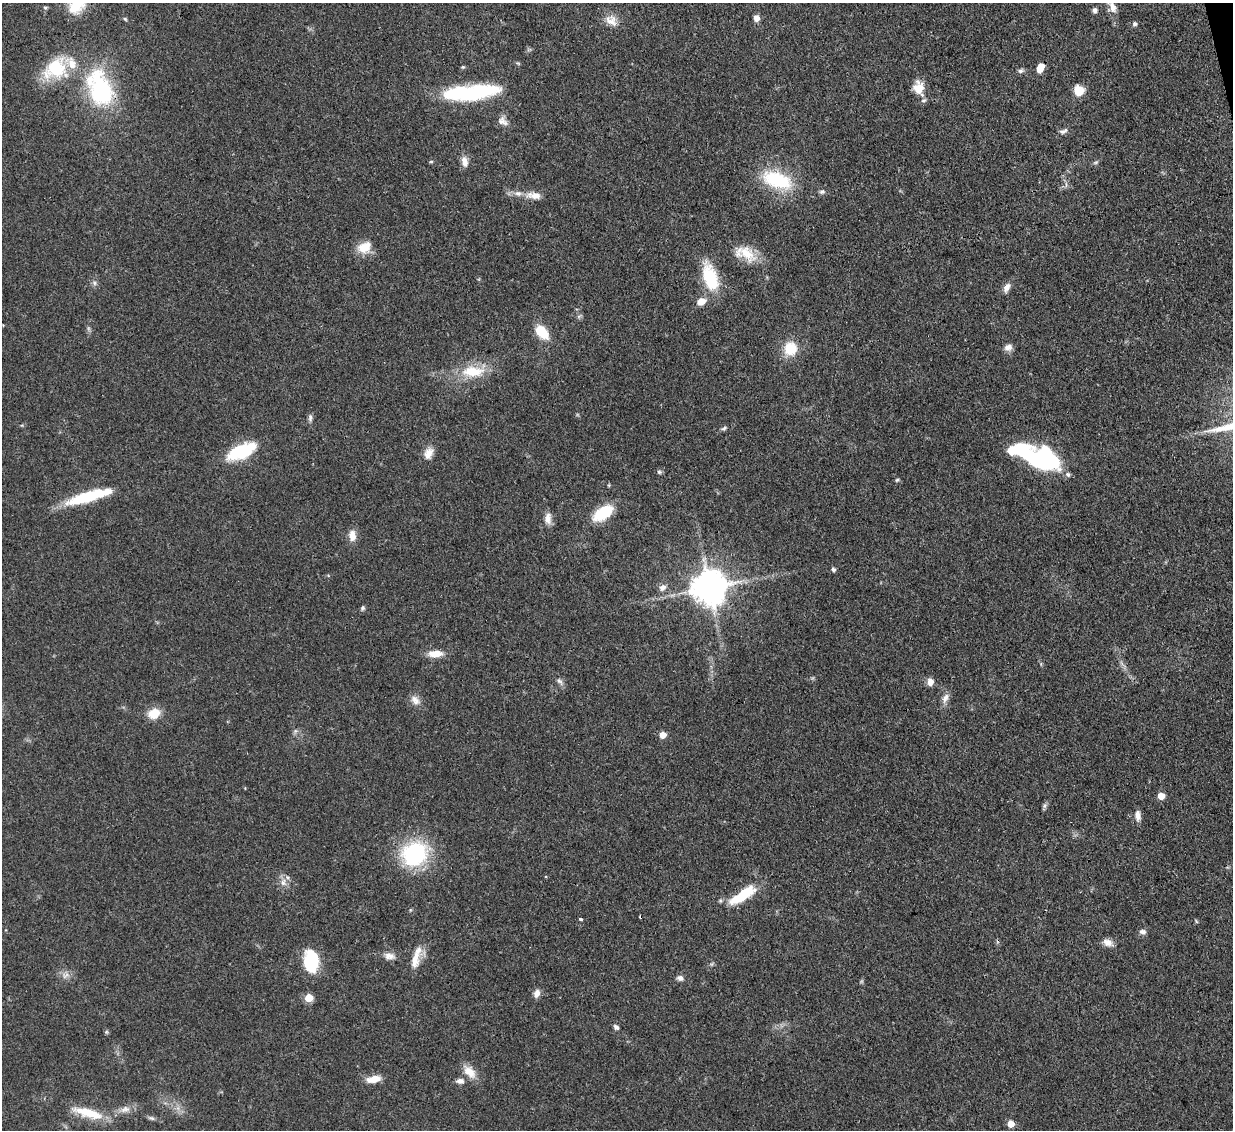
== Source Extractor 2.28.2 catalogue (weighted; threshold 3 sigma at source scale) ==
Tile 10 of 4 x 4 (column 2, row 3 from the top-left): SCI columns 1311-2541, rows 1342-2469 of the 5081 x 5061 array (HDU 1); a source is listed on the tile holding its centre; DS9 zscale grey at full resolution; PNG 1235 x 1132 px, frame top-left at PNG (2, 3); no overlay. Shown black and unused: <1% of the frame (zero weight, under 3 of 4 exposures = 9% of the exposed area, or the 3 px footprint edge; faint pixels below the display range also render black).
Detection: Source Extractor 2.28.2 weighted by HDU 2 'WHT'; one run over the whole footprint, this tile lists its part. Background 0.0967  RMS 0.0047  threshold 0.021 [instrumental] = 3 sigma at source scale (4.5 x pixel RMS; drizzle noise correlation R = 1.50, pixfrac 1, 0.05/0.05 arcsec/px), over >= 5 px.
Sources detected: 92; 1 too faint to see at this stretch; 2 inside a brighter object's white glare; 1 cosmic-ray / hot-pixel residue — not listed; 4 inside a brighter listed object's ellipse — not listed separately; the other 84 listed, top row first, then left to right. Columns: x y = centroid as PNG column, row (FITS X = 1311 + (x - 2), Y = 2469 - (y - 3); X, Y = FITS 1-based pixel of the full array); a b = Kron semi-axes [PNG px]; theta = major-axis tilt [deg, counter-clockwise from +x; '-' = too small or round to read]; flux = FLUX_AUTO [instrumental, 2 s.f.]
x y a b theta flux
76 5 22 18 50 13
1113 7 17 9 -64 4.3
45 8 6 4 14 0.72
1095 10 7 5 80 1.4
756 18 6 6 - 2.8
125 19 6 4 -45 0.6
611 20 18 13 -43 5.4
1135 24 6 5 - 1.2
1041 66 5 5 - 6.1
463 67 5 4 - 0.58
55 68 34 23 39 25
1020 71 8 6 37 1.2
919 88 16 12 -77 7.5
100 89 38 23 -70 57
1079 90 9 8 - 10
470 93 56 14 5 50
502 121 15 10 -34 3.2
1063 131 12 6 22 1.7
431 161 6 4 1 0.54
464 162 13 8 -82 3.6
777 180 36 18 -18 30
822 192 9 6 8 1.2
518 193 10 7 -11 2.6
535 196 16 9 -4 4.5
364 247 18 13 27 7.5
745 253 30 16 -24 12
710 277 33 15 -73 22
94 283 7 6 - 1.2
1007 287 13 8 64 2.7
701 301 9 7 25 4.6
579 316 7 4 18 0.82
542 332 15 9 -49 14
1008 347 10 8 26 2.6
790 349 13 12 - 13
473 371 31 14 0 15
310 418 9 5 77 1.4
724 428 8 5 24 0.98
241 452 32 14 25 24
428 453 16 11 64 4.4
1045 461 28 16 -18 79
659 472 6 5 - 0.83
897 480 5 4 - 0.64
87 497 44 10 17 27
603 513 21 11 34 20
548 518 15 8 90 3.7
352 536 13 8 -87 4.7
833 570 5 4 - 1.2
663 587 10 8 43 2.5
709 587 10 10 - 1100
363 608 7 5 69 0.92
435 654 18 8 3 6.2
559 681 9 6 -43 1.6
930 682 8 7 - 3.3
945 698 14 8 63 2.8
415 700 15 10 -47 3.4
154 713 13 11 30 8.4
295 731 7 4 71 0.88
663 735 5 5 - 6.4
1161 796 5 5 - 7.6
1045 806 8 6 71 1.1
1138 816 12 6 -84 3.1
415 854 22 20 27 53
283 882 11 7 79 2.9
742 896 33 10 33 18
581 919 3 3 - 1.8
1196 921 6 3 -72 0.51
1143 932 9 6 -4 1.6
1108 942 12 8 -23 3.3
389 956 15 8 -9 3.3
415 959 26 11 80 7
311 961 19 13 87 28
65 975 12 7 28 2.6
680 978 8 6 -25 1.8
537 993 10 7 75 2.6
309 998 5 5 - 15
616 1027 8 6 -40 1.3
106 1032 6 4 -90 0.67
469 1072 20 11 -47 6.1
374 1079 16 7 11 5.9
460 1081 11 7 -2 2.1
125 1109 15 9 15 3.7
88 1113 37 11 -16 14
151 1118 9 5 -15 1.2
1011 1124 5 5 - 7.9
Overlapping masked pixels (flux is a lower limit): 1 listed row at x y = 709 587
Isophote crosses this tile's border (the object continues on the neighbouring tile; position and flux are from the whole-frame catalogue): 3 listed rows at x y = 76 5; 1113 7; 88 1113